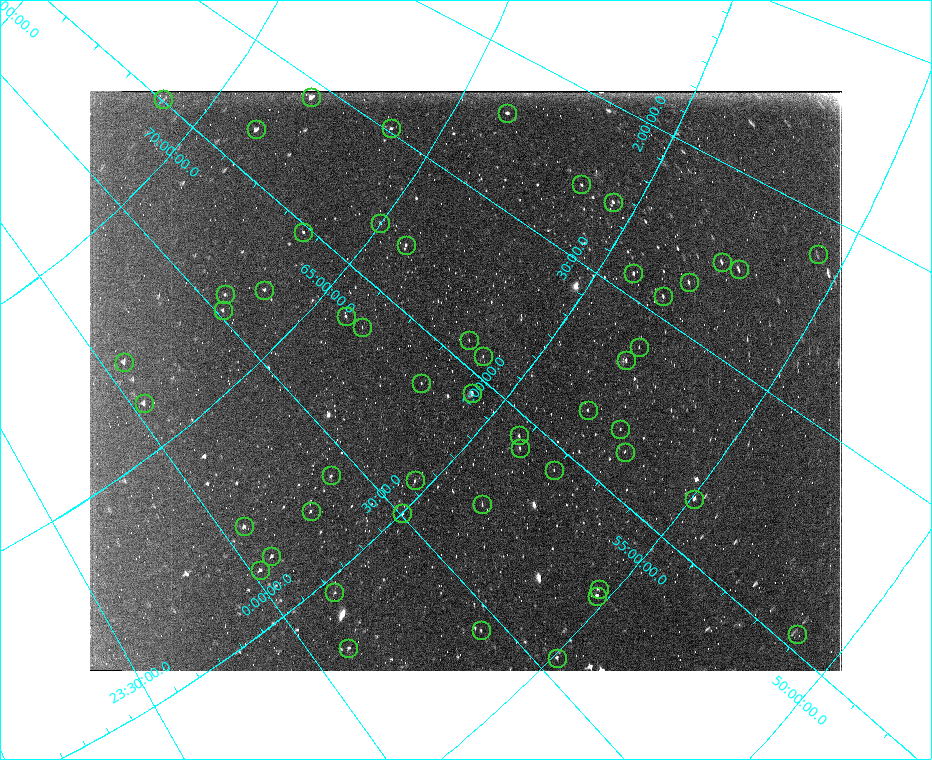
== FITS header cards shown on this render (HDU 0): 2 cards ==
NAXIS1  =                  752
NAXIS2  =                  580

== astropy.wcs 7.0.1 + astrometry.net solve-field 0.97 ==
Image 752 x 580 px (HDU 0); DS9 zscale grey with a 90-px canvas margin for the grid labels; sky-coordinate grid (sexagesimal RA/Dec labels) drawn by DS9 from the SOLVED WCS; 51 Tycho-2 reference stars matched to detected sources circled (green)
Header WCS: none
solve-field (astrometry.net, Tycho-2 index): SOLVED blind (the file carries no WCS)
Solved WCS: RA---TAN-SIP/DEC--TAN-SIP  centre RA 00:57:42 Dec +61:01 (14.42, +61.02 deg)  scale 88.8 x 85.7 arcsec/px (non-square pixels)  FOV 1113.0' x 828.5'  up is +49 deg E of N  parity flipped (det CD > 0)
(file carries no celestial WCS; the grid is the blind solution)
Tycho-2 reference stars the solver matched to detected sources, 51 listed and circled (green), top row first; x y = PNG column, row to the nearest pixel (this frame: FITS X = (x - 90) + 1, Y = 580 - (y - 91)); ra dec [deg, ICRS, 3 dp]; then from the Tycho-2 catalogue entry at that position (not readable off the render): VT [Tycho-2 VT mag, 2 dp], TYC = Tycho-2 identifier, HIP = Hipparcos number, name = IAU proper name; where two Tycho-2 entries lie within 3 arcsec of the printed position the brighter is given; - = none
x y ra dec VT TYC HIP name
311 97 21.483 +68.130 4.84 4297-1685-1 6692 -
163 99 15.129 +70.983 6.42 4300-1201-1 4709 -
507 113 26.937 +63.853 5.71 4040-2023-1 8362 -
391 128 22.717 +66.098 6.15 4043-207-1 7050 -
256 129 17.664 +68.779 5.30 4296-1459-1 5518 -
581 184 25.743 +61.421 6.32 4032-883-1 8020 -
613 202 25.832 +60.551 5.77 4032-1676-1 8046 -
380 223 17.923 +65.019 5.55 4038-1990-1 5589 -
303 232 14.629 +66.352 5.97 4029-725-1 4572 -
406 245 17.857 +64.203 5.54 4038-1991-1 5566 -
818 254 28.452 +55.598 6.46 3688-1277-1 8847 -
722 262 26.075 +57.537 6.29 3679-2209-1 8115 -
739 269 26.192 +57.089 6.24 3679-2248-1 8148 -
633 273 23.483 +59.232 4.79 3683-2185-1 7294 -
689 282 24.532 +57.978 5.70 3679-2303-1 7617 -
264 290 10.514 +66.148 5.94 4028-1204-1 3299 -
225 294 8.604 +66.750 6.46 4028-635-1 2707 -
663 296 23.357 +58.327 5.88 3683-2186-1 7251 -
223 310 7.855 +66.520 6.15 4027-556-1 2474 -
346 316 12.682 +64.248 5.42 4024-2330-1 3951 -
362 327 12.858 +63.781 6.97 4025-1934-1 4006 -
469 340 16.081 +61.580 5.90 4017-228-1 5021 -
639 347 20.839 +58.143 6.40 3682-2261-1 6486 -
483 356 15.904 +61.075 6.06 4017-1067-1 4962 -
626 360 20.020 +58.232 5.07 3682-2389-1 6242 -
124 362 1.175 +67.166 5.79 4026-678-1 379 -
421 383 12.818 +61.805 6.28 4016-534-1 3988 -
472 393 14.177 +60.717 2.17 4017-2319-1 4427 -
144 403 0.650 +66.099 5.96 4026-680-1 207 -
588 410 17.139 +58.263 5.76 3681-1092-1 5361 -
620 429 17.396 +57.350 6.70 3677-68-1 5440 -
519 435 14.166 +59.181 4.73 3680-1839-1 4422 Castula
520 448 13.751 +58.973 4.96 3680-1840-1 4292 -
625 452 16.751 +56.935 6.54 3677-309-1 5240 -
554 470 14.054 +57.997 6.35 3676-2885-1 4383 -
331 475 6.198 +61.831 5.38 4015-3523-1 1960 -
415 480 9.114 +60.326 5.82 4016-1409-1 2876 -
694 499 17.068 +54.920 5.23 3673-1929-1 5336 -
482 504 10.629 +58.753 6.17 3667-1046-1 3334 -
311 511 4.238 +61.533 5.84 4014-3302-1 1354 -
402 513 7.583 +59.978 5.93 3666-1063-1 2377 -
244 526 1.057 +62.288 5.92 4018-3891-1 330 -
271 556 1.276 +61.314 5.78 4014-3303-1 418 -
260 570 0.404 +61.223 5.61 4014-3304-1 124 -
599 589 11.563 +55.305 6.53 3659-762-1 3611 -
334 592 2.644 +59.673 6.69 3664-778-1 860 -
597 596 11.322 +55.221 5.41 3659-2174-1 3544 -
481 630 6.664 +56.641 6.58 3661-324-1 2101 -
797 634 15.577 +51.035 6.49 3275-1733-1 4844 -
348 648 1.566 +58.437 6.42 3664-1986-1 518 -
557 658 8.293 +54.895 6.04 3658-583-1 2611 -